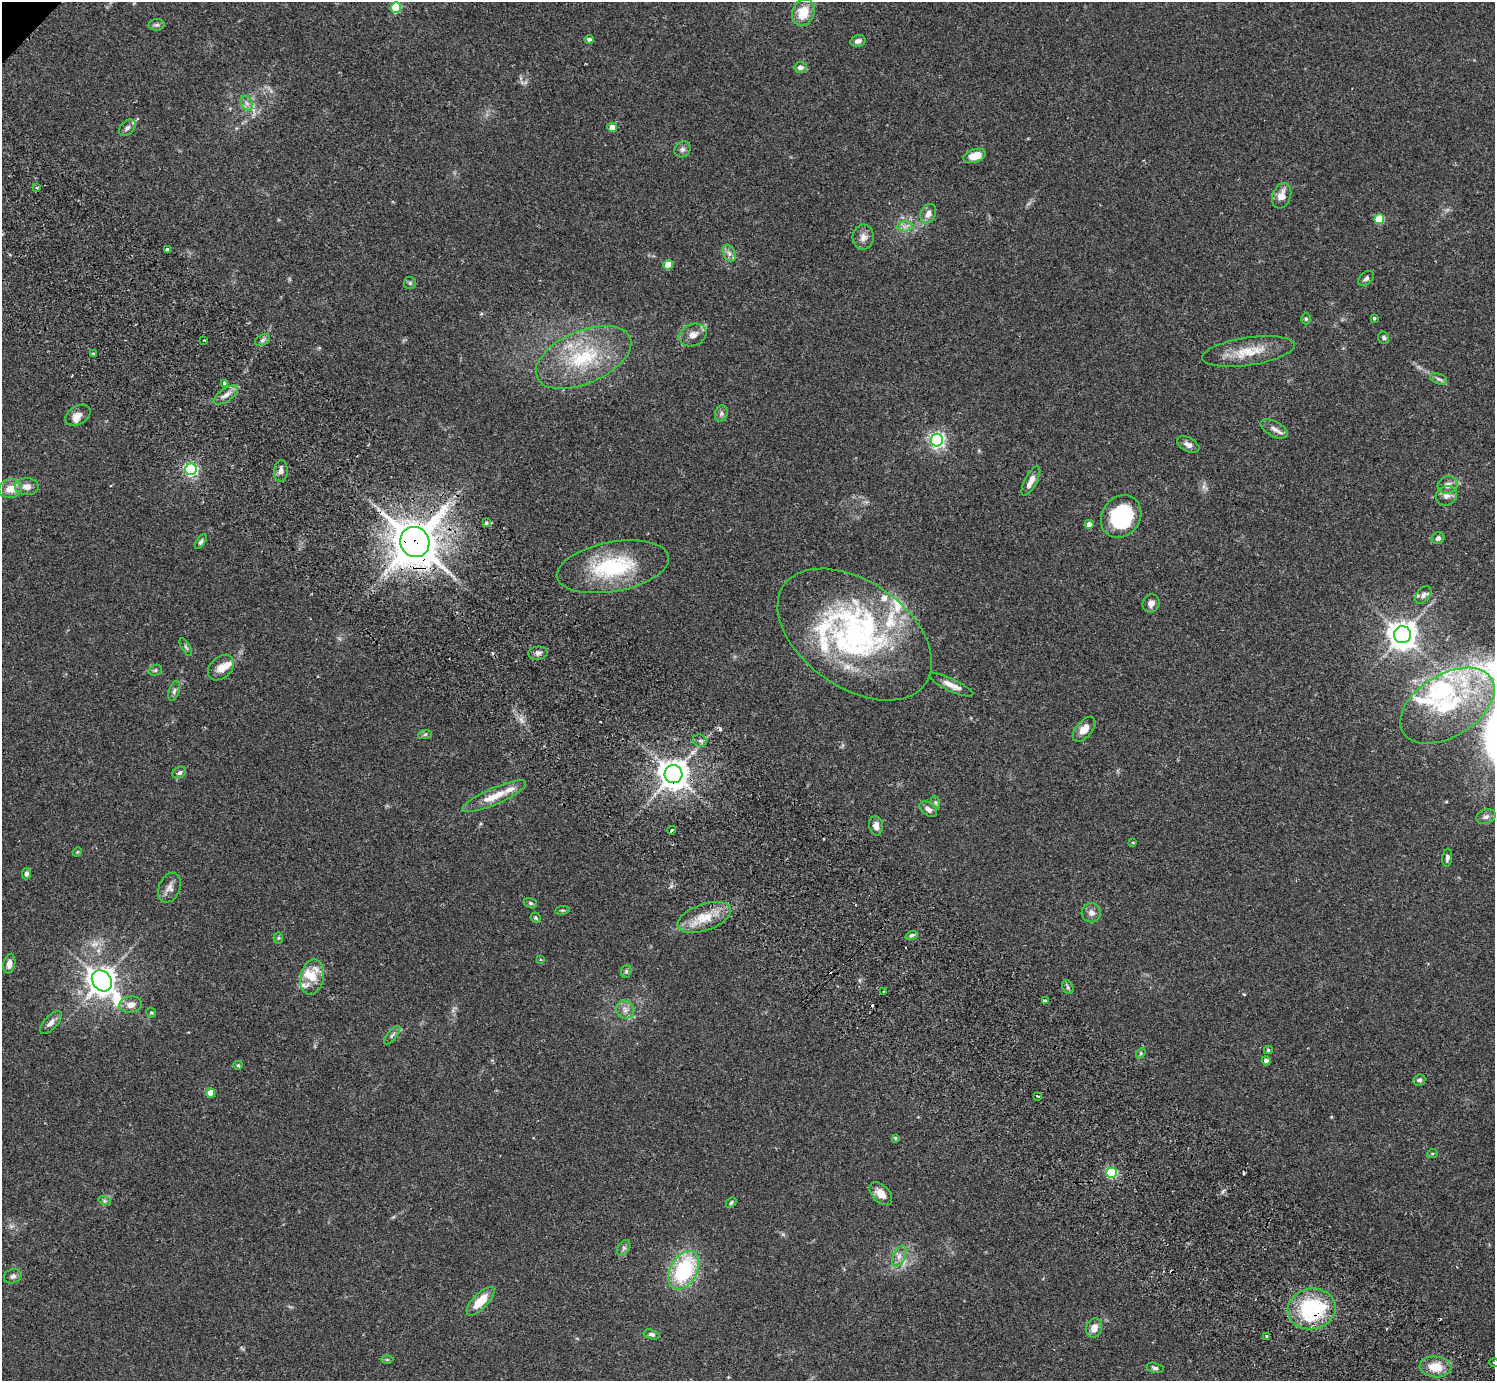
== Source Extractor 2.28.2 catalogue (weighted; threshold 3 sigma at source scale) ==
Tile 6 of 4 x 4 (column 2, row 2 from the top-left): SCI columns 1539-3031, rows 3106-4484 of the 6060 x 6070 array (HDU 1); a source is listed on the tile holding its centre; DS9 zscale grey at full resolution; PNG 1497 x 1383 px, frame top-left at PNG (2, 2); each listed source drawn as its Kron ellipse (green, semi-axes under 4 px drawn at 4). Shown black and unused: <1% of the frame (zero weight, under 2 of 3 exposures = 3% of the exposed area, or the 3 px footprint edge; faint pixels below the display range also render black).
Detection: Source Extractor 2.28.2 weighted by HDU 2 'WHT'; one run over the whole footprint, this tile lists its part. Background 0.108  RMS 0.0064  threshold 0.0288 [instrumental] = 3 sigma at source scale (4.5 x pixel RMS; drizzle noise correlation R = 1.50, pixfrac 1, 0.05/0.05 arcsec/px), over >= 5 px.
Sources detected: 155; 2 too faint to see at this stretch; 2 inside a brighter object's white glare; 7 cosmic-ray / hot-pixel residue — neither listed nor drawn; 18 inside a brighter listed object's ellipse — not listed separately; the other 126 listed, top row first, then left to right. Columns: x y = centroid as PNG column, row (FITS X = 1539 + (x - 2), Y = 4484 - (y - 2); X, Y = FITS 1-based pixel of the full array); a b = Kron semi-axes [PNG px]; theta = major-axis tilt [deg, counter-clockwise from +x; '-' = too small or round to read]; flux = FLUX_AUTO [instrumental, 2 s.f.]
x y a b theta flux
396 7 5 5 - 41
803 12 13 11 66 14
157 25 8 6 4 1.7
589 39 4 4 - 2.2
858 41 8 6 13 2.5
800 67 6 5 - 2.8
247 103 8 5 -59 2.3
612 127 5 4 - 6.9
127 128 10 6 45 2
682 149 8 7 - 2.1
975 156 12 6 18 11
37 188 3 2 - 1
1282 196 13 9 70 6.2
928 214 10 7 66 4.1
1379 219 5 5 - 27
905 226 8 5 1 2.3
863 237 12 10 85 4.3
167 250 4 3 - 3.1
729 253 9 6 -65 2.5
668 265 5 4 - 11
1366 278 9 6 41 1.9
410 283 6 6 - 1.2
1374 318 3 3 - 0.78
1306 319 5 4 - 0.9
693 335 14 11 24 5.3
1384 338 6 5 - 1.2
204 340 3 3 - 0.75
263 340 8 5 29 1.8
1248 351 47 14 8 18
93 353 4 3 - 0.98
584 357 51 26 23 47
1438 379 9 5 -19 1.8
224 383 4 3 - 2
226 395 14 6 34 3.7
721 414 8 6 75 1.8
78 415 14 9 30 4.6
1274 429 15 7 -29 3.5
937 440 6 6 - 180
1188 445 12 7 -27 3
191 469 6 5 - 140
281 471 11 7 86 3.1
1031 481 16 6 62 5.9
1448 485 10 8 16 3.5
27 487 12 8 -1 4.5
10 489 11 9 8 6.5
1446 496 11 9 22 3.5
1121 516 22 19 55 53
486 523 4 3 - 4.8
1089 524 4 4 - 4
1438 538 6 6 - 1.9
201 542 8 4 56 1.4
415 542 15 14 - 2100
613 567 57 24 10 53
1423 595 10 6 52 2.5
1151 603 9 8 - 3.2
855 635 86 53 -35 130
1402 635 8 8 - 750
186 647 10 3 -60 1.1
538 653 9 6 5 2.2
221 667 15 10 45 6.4
155 670 7 5 22 1.1
951 685 24 6 -25 5.9
174 691 10 5 72 1.6
1447 706 52 31 32 59
1084 729 15 8 49 6.6
425 734 7 4 3 1.1
700 741 7 6 - 2.2
179 773 7 5 30 1.5
673 774 9 9 - 810
494 796 35 8 23 12
935 802 7 4 -71 1.1
928 809 10 6 -37 2.8
1486 817 10 7 19 2.3
876 826 9 7 -82 3.8
672 830 4 3 - 3
1133 842 4 3 - 0.55
77 852 5 4 - 0.64
1447 858 9 5 82 1.8
27 874 6 4 87 1.6
170 888 15 10 67 4.1
530 903 7 5 -16 1.2
562 910 7 3 8 0.87
1091 913 9 9 - 3.2
704 917 28 13 19 15
536 918 5 5 - 1.1
912 935 6 4 18 1.2
278 938 5 5 - 0.86
540 959 3 2 - 0.59
9 964 10 6 77 4
626 971 6 5 - 1.1
312 977 18 11 77 10
102 981 11 9 -51 700
1068 987 7 5 -60 1.4
884 991 3 2 - 0.69
1045 1000 3 3 - 6
131 1005 11 8 10 5.3
625 1010 9 8 - 3.5
151 1013 5 4 - 0.81
51 1022 14 6 47 3.3
392 1035 11 4 51 1.5
1268 1050 4 4 - 0.85
1141 1053 5 4 - 0.84
1266 1061 4 4 - 1.9
238 1065 5 4 - 0.72
1419 1080 6 5 - 1.5
211 1093 4 4 - 11
1038 1096 3 3 - 1.4
895 1138 3 3 - 1
1432 1154 5 3 - 0.68
1112 1173 5 5 - 64
881 1194 14 8 -45 6
105 1201 6 4 -18 1.1
731 1203 6 4 44 1.1
624 1248 9 5 60 1.7
899 1256 11 6 65 3.1
684 1270 21 13 61 56
13 1276 9 7 19 2.2
480 1301 18 7 46 13
1312 1309 24 20 10 58
1094 1328 10 7 69 5.6
652 1334 8 4 -15 1.7
1267 1336 3 3 - 1.8
387 1360 6 4 0 0.78
1494 1363 5 3 - 0.56
1435 1367 16 10 -5 12
1155 1368 9 5 -12 1.4
Overlapping masked pixels (flux is a lower limit): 3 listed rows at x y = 415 542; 673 774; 1312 1309
Isophote crosses this tile's border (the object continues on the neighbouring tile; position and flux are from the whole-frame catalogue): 1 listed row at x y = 1494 1363